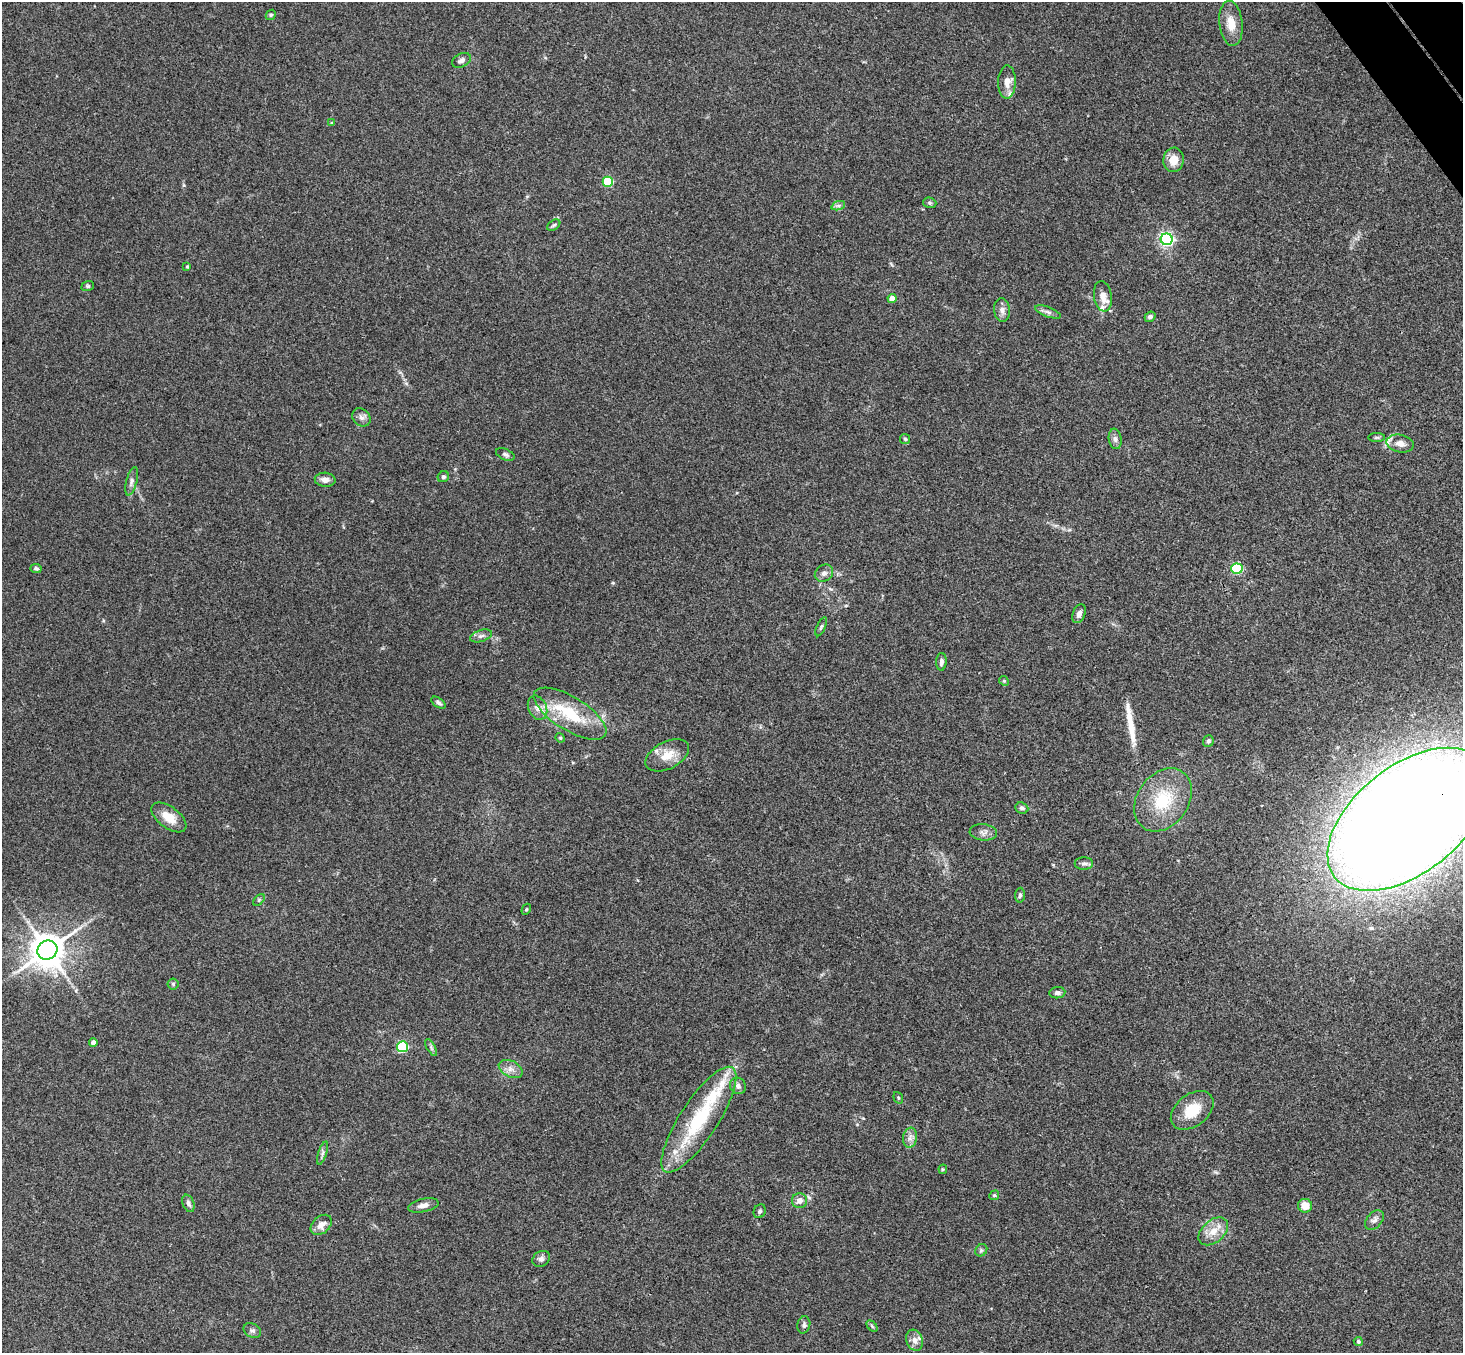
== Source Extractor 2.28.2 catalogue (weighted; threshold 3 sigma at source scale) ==
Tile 10 of 4 x 4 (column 2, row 3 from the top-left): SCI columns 1514-2974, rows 1682-3032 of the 5947 x 5927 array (HDU 1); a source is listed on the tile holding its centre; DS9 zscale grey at full resolution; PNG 1465 x 1355 px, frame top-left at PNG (2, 2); each listed source drawn as its Kron ellipse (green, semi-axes under 4 px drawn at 4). Shown black and unused: <1% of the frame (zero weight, under 3 of 4 exposures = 6% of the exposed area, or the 3 px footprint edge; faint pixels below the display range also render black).
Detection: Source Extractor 2.28.2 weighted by HDU 2 'WHT'; one run over the whole footprint, this tile lists its part. Background 0.205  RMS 0.0083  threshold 0.0372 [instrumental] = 3 sigma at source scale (4.5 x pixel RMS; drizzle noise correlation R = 1.50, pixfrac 1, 0.05/0.05 arcsec/px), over >= 5 px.
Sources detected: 86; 1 long thin detection or spike segment (spike, bleed or trail) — neither listed nor drawn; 5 inside a brighter listed object's ellipse — not listed separately; the other 80 listed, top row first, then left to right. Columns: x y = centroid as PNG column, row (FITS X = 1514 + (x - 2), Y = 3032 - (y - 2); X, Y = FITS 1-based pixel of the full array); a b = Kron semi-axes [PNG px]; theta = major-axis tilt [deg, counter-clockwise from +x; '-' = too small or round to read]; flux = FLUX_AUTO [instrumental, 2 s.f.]
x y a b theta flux
271 15 5 4 - 1.2
1231 23 22 11 -83 13
461 60 10 6 26 3
1007 82 17 9 89 6.7
332 123 4 4 - 0.78
1173 160 12 10 81 10
608 182 5 5 - 48
930 203 7 5 -16 1.6
838 206 7 4 18 1.8
554 225 7 4 35 1.5
1167 239 6 6 - 180
187 266 4 3 - 0.82
88 286 6 5 - 1.2
1103 296 15 9 -81 7.9
892 299 4 4 - 8.2
1002 310 12 8 -83 4.2
1048 312 13 5 -20 2.9
1150 317 6 5 - 2.3
361 417 10 8 -40 3.7
1377 437 8 4 0 1.3
905 439 5 5 - 1.2
1115 439 10 6 -82 2.8
1400 443 14 9 -11 7.1
505 454 10 5 -23 2.3
443 477 6 5 - 1.6
325 480 10 7 -5 4.6
132 481 14 5 75 3.3
36 568 5 4 - 1.5
1237 569 5 5 - 74
824 573 9 8 - 3.7
1079 614 10 6 68 4.2
821 627 10 4 66 1.5
481 636 11 5 18 3
941 662 9 5 87 2.9
1004 681 5 4 - 1.1
438 703 8 4 -35 2.1
538 708 12 9 -64 5.8
570 714 41 16 -32 39
560 738 5 4 - 0.98
1208 741 6 5 - 2.2
667 755 23 13 28 14
1163 800 34 25 54 40
1022 808 6 5 - 2.1
169 817 20 10 -37 13
1408 819 93 53 38 3000
983 832 14 8 -6 4.2
1084 863 9 6 0 2.5
1020 895 7 5 88 1.9
259 900 7 4 46 1.2
526 909 6 4 59 0.99
47 950 10 9 - 1900
173 984 5 5 - 1.3
1057 993 8 5 6 2.6
93 1043 4 4 - 5.4
402 1047 5 5 - 85
431 1047 9 4 -60 1.7
511 1069 12 8 -27 5.3
738 1086 8 7 - 3.1
898 1098 6 4 -69 1.1
1192 1110 24 16 38 21
699 1120 62 19 57 66
910 1138 10 7 80 3.9
322 1153 12 3 72 1.8
943 1169 4 4 - 0.9
994 1195 5 4 - 1.1
800 1201 7 7 - 4.8
188 1203 9 5 -69 2.7
423 1205 15 6 12 4.9
1305 1206 7 6 - 11
760 1211 7 6 - 1.6
1374 1220 11 7 48 3.5
321 1225 12 8 42 6.7
1213 1231 17 11 41 11
981 1250 6 5 - 1.6
541 1259 9 7 33 3.1
804 1325 9 6 76 2.2
872 1326 7 4 -46 1.2
252 1330 9 6 -30 2.5
915 1340 11 8 -71 4.7
1358 1342 4 4 - 1.6
Overlapping masked pixels (flux is a lower limit): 1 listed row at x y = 1408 819
Isophote crosses this tile's border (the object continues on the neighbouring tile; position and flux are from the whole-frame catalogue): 1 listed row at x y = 1408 819